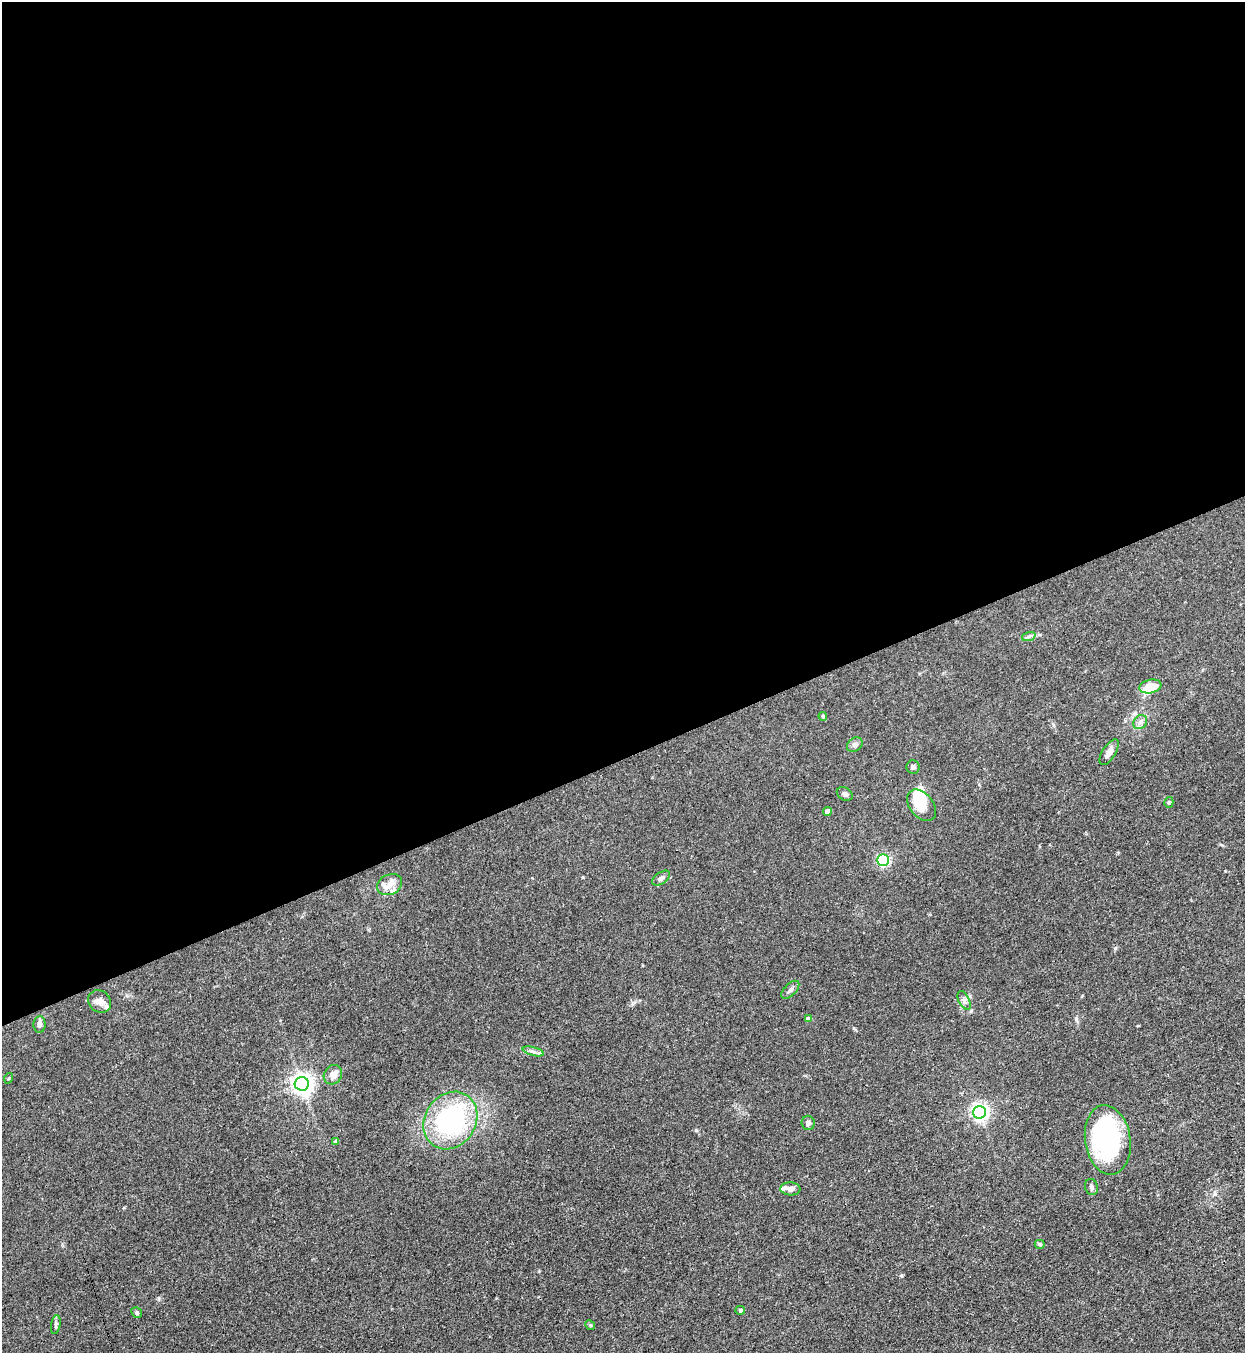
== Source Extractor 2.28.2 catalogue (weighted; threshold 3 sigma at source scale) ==
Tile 2 of 4 x 4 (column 2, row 1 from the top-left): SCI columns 1551-2793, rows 4090-5440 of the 5457 x 5478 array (HDU 1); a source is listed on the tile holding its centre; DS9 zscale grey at full resolution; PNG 1247 x 1355 px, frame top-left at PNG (2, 2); each listed source drawn as its Kron ellipse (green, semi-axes under 4 px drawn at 4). Shown black and unused: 56% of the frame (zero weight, under 3 of 4 exposures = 5% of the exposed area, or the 3 px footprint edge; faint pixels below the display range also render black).
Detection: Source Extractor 2.28.2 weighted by HDU 2 'WHT'; one run over the whole footprint, this tile lists its part. Background 0.0726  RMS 0.0059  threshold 0.0264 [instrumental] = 3 sigma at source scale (4.5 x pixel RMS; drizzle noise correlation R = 1.50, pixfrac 1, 0.05/0.05 arcsec/px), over >= 5 px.
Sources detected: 40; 1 inside a brighter object's white glare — neither listed nor drawn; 4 inside a brighter listed object's ellipse — not listed separately; the other 35 listed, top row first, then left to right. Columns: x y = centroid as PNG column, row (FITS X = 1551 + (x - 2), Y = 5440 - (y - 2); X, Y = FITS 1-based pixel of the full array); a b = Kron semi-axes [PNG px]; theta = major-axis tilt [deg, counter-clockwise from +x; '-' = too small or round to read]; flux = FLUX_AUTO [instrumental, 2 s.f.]
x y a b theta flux
1029 636 7 4 19 1.1
1150 686 11 6 12 11
823 716 4 4 - 0.94
1140 722 8 6 45 2
855 745 8 6 35 1.7
1109 752 15 6 58 4.4
913 767 6 6 - 1.5
845 794 8 6 -30 1.6
1169 802 5 4 - 0.98
922 805 18 11 -51 14
827 812 4 4 - 4.9
883 860 5 5 - 77
661 878 10 5 35 2
390 885 13 10 25 5.5
790 990 11 6 45 2.1
964 1000 10 5 -63 1.8
100 1001 12 10 -43 3.8
808 1019 4 4 - 2.4
39 1024 8 6 87 2
533 1051 11 3 -15 1.6
333 1075 10 9 - 4.4
9 1078 5 3 - 0.54
302 1084 7 7 - 370
980 1112 6 6 - 200
450 1120 30 25 56 87
808 1123 7 6 - 1.6
1108 1140 35 22 -82 87
336 1142 4 3 - 1.4
1091 1187 8 6 -75 1.5
790 1189 10 6 -2 2.6
1040 1244 5 4 - 0.99
740 1310 4 4 - 1.3
137 1313 6 5 - 0.94
56 1325 9 4 81 1.3
590 1325 5 4 - 0.62
Unlisted compact peaks at least as high as the median listed source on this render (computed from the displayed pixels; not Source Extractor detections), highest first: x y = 696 1130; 1115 948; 1076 1019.